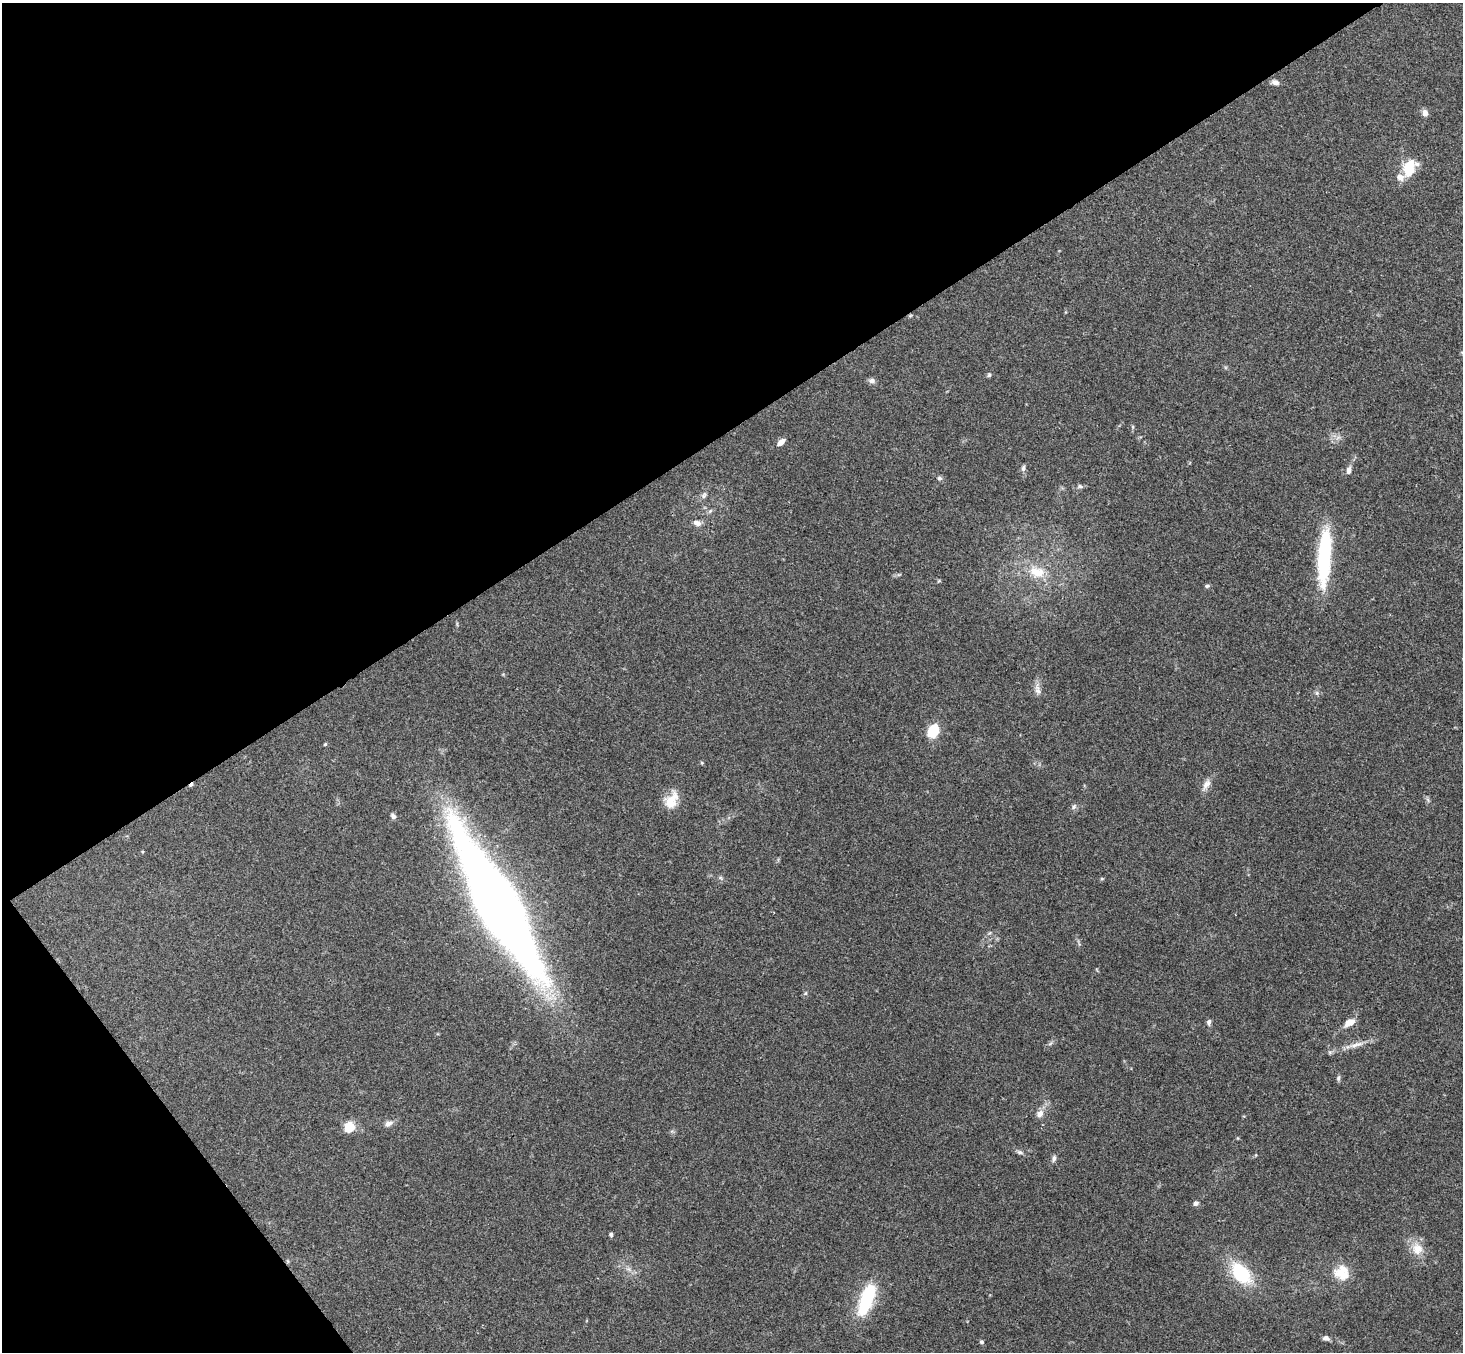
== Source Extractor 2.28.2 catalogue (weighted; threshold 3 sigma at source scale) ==
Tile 5 of 4 x 4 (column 1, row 2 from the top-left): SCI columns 53-1513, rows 3033-4382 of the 5946 x 5927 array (HDU 1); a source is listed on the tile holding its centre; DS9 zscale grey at full resolution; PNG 1465 x 1354 px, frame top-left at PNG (2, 3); no overlay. Shown black and unused: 36% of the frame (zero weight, under 3 of 4 exposures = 6% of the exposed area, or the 3 px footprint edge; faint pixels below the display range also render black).
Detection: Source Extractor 2.28.2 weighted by HDU 2 'WHT'; one run over the whole footprint, this tile lists its part. Background 0.163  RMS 0.0073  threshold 0.0329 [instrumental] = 3 sigma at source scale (4.5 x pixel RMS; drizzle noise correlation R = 1.50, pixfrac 1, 0.05/0.05 arcsec/px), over >= 5 px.
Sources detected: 44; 1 cosmic-ray / hot-pixel residue — not listed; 1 inside a brighter listed object's ellipse — not listed separately; the other 42 listed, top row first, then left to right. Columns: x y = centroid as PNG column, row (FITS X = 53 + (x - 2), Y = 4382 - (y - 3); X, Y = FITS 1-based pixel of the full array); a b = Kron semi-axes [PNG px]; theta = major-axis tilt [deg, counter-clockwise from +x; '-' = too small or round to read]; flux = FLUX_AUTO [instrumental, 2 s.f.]
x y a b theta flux
1275 82 9 6 -15 3
1425 113 8 6 -70 3.7
1409 169 15 10 66 26
989 375 6 5 - 1.1
872 381 9 7 -6 2.4
781 442 9 5 41 5.2
1023 468 8 5 82 1.9
1349 470 10 6 83 2.9
939 478 7 5 -15 1.6
1080 486 7 4 -29 1.3
704 496 9 5 63 2
697 523 10 7 -16 3.3
1324 557 61 12 86 70
1037 572 24 14 -15 17
1207 586 7 5 14 1.2
1038 690 17 7 -74 4.1
933 731 14 10 57 19
325 744 5 4 - 0.78
1206 784 17 8 54 4.8
671 801 22 15 58 12
1074 807 8 5 62 1.7
393 816 7 5 -49 2.2
1102 879 5 3 - 0.74
499 905 132 31 -60 920
805 993 6 5 - 1.2
1209 1022 6 5 - 2.2
1350 1022 12 7 29 7.1
1356 1045 22 5 14 6
1338 1078 7 5 71 1.3
1040 1114 10 8 49 4.6
388 1124 10 7 24 3.2
349 1127 9 8 - 15
1020 1152 8 5 -26 1.7
1054 1158 8 5 68 2.1
1196 1203 6 5 - 2.1
611 1235 5 4 - 1.4
1417 1249 17 15 -80 11
1241 1273 28 17 -49 37
1342 1273 20 19 - 16
866 1300 42 15 69 37
1326 1338 7 6 - 2.8
982 1342 5 5 - 1.3
Overlapping masked pixels (flux is a lower limit): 1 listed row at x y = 499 905